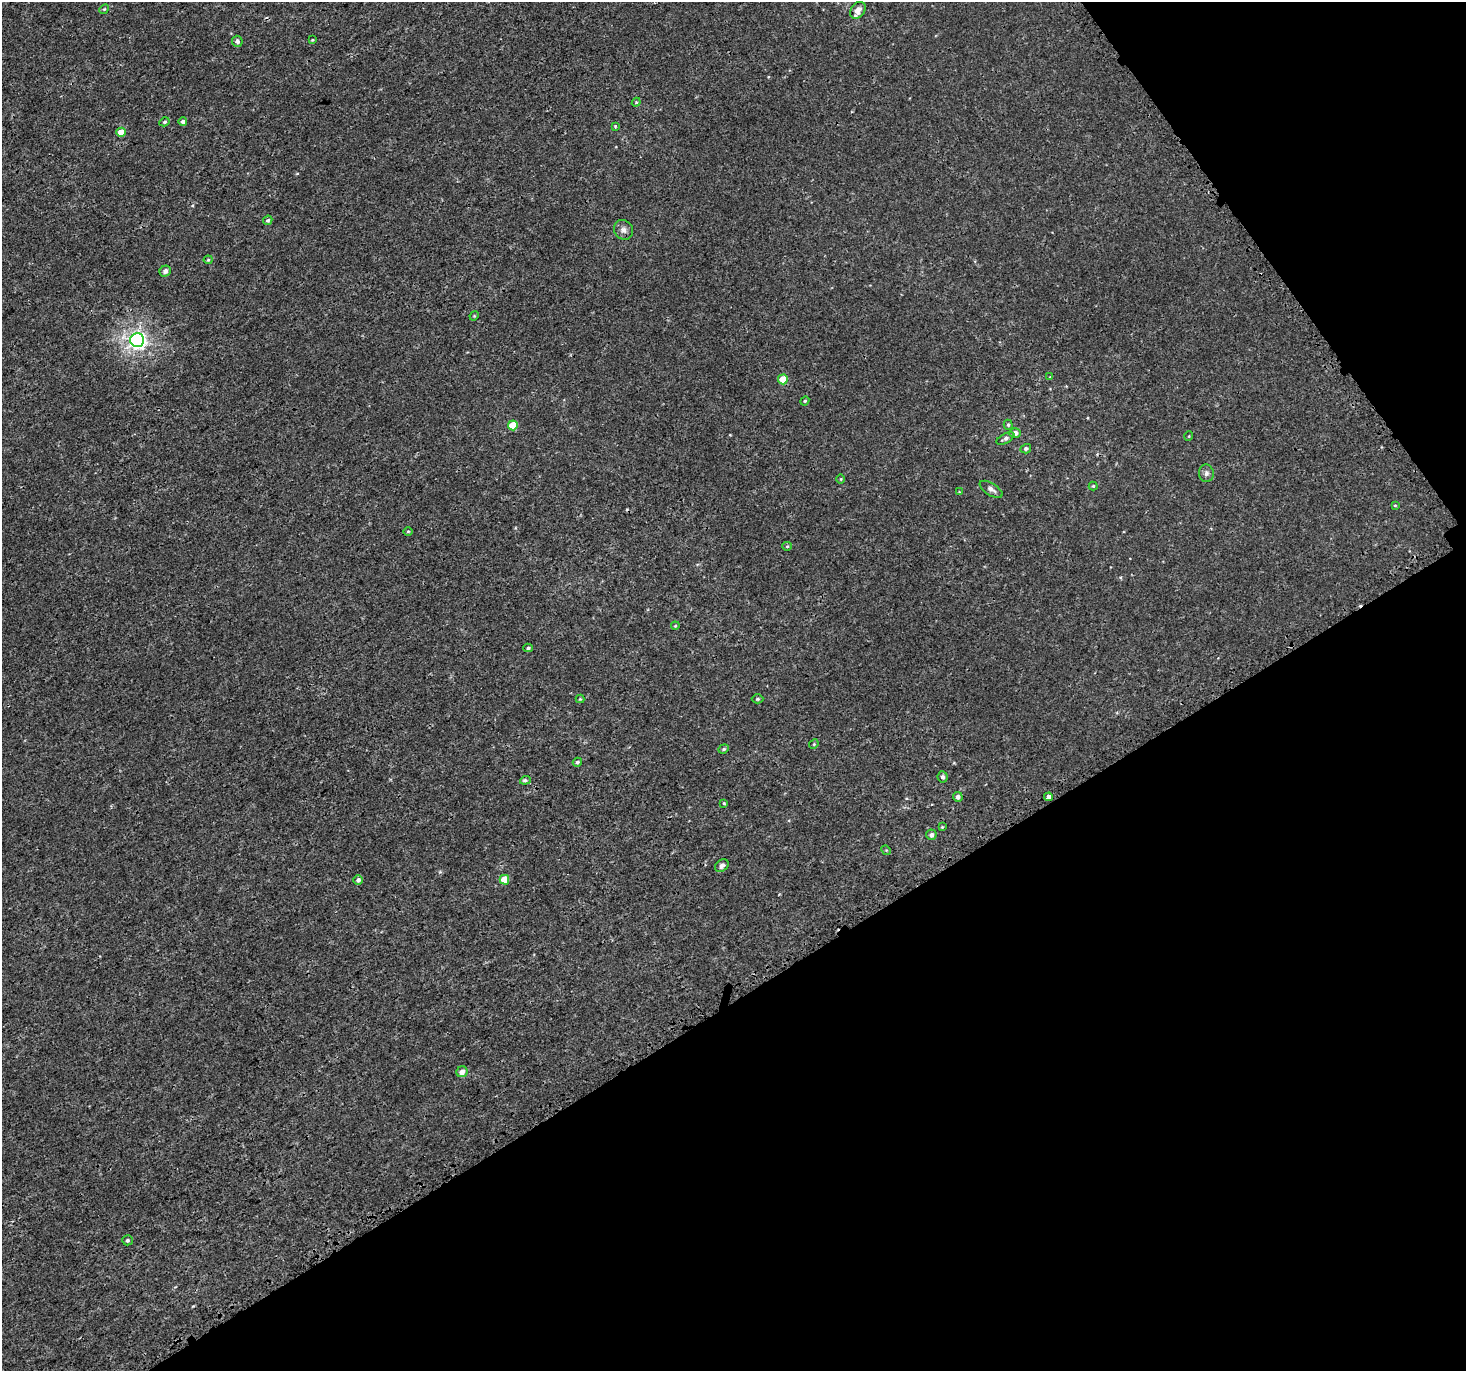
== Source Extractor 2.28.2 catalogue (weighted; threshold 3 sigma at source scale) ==
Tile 12 of 4 x 4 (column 4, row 3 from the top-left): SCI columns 4548-6011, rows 1607-2975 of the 6079 x 5980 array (HDU 1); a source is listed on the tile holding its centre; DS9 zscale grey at full resolution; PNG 1468 x 1373 px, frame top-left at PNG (2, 2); each listed source drawn as its Kron ellipse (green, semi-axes under 4 px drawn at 4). Shown black and unused: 33% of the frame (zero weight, under 3 of 4 exposures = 5% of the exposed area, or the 3 px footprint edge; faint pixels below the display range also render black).
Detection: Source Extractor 2.28.2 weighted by HDU 2 'WHT'; one run over the whole footprint, this tile lists its part. Background 6.68e-04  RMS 0.0014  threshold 0.00613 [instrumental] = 3 sigma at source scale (4.5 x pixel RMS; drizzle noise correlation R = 1.50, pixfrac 1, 0.0396/0.0396 arcsec/px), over >= 5 px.
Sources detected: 54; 1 cosmic-ray / hot-pixel residue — neither listed nor drawn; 1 inside a brighter listed object's ellipse — not listed separately; the other 52 listed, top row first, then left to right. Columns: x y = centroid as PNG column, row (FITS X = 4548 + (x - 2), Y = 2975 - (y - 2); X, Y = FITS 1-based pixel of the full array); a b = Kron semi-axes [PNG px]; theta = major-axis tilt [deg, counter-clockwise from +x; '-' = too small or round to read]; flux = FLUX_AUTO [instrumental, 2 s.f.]
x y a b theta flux
104 9 5 4 - 0.16
858 10 9 7 52 0.74
312 40 3 3 - 0.1
237 41 5 5 - 0.5
636 102 4 4 - 0.15
164 122 5 4 - 0.21
183 122 4 4 - 0.35
615 126 4 4 - 0.12
121 132 4 4 - 2.1
268 220 5 4 - 0.2
623 230 10 9 - 0.63
208 260 4 4 - 0.13
165 271 6 5 - 0.52
474 316 5 4 - 0.13
137 340 7 7 - 53
1050 377 4 4 - 0.1
783 379 5 5 - 2.7
805 401 4 4 - 0.15
513 425 5 5 - 3.4
1008 425 5 4 - 0.21
1015 433 5 5 - 0.64
1189 436 5 3 - 0.1
1005 438 10 5 30 0.42
1026 449 5 4 - 0.36
1206 473 9 7 -88 0.42
841 479 5 3 - 0.11
1093 486 4 4 - 0.14
991 489 13 6 -32 0.5
959 492 4 4 - 0.099
1395 505 4 3 - 0.12
408 531 5 3 - 0.13
787 546 5 4 - 0.18
675 626 4 3 - 0.11
528 648 5 4 - 0.18
580 699 4 4 - 0.12
758 699 6 4 0 0.18
814 744 5 4 - 0.14
724 749 5 4 - 0.19
577 762 5 4 - 0.23
943 777 5 5 - 0.31
525 780 5 4 - 0.21
958 797 5 5 - 0.52
1048 797 4 4 - 3.1
724 803 3 3 - 0.16
942 827 3 3 - 0.099
931 835 5 5 - 0.5
886 850 5 4 - 0.14
722 866 7 5 36 0.37
358 880 4 4 - 0.48
504 880 5 5 - 2.6
462 1072 5 5 - 0.78
127 1240 5 5 - 0.23